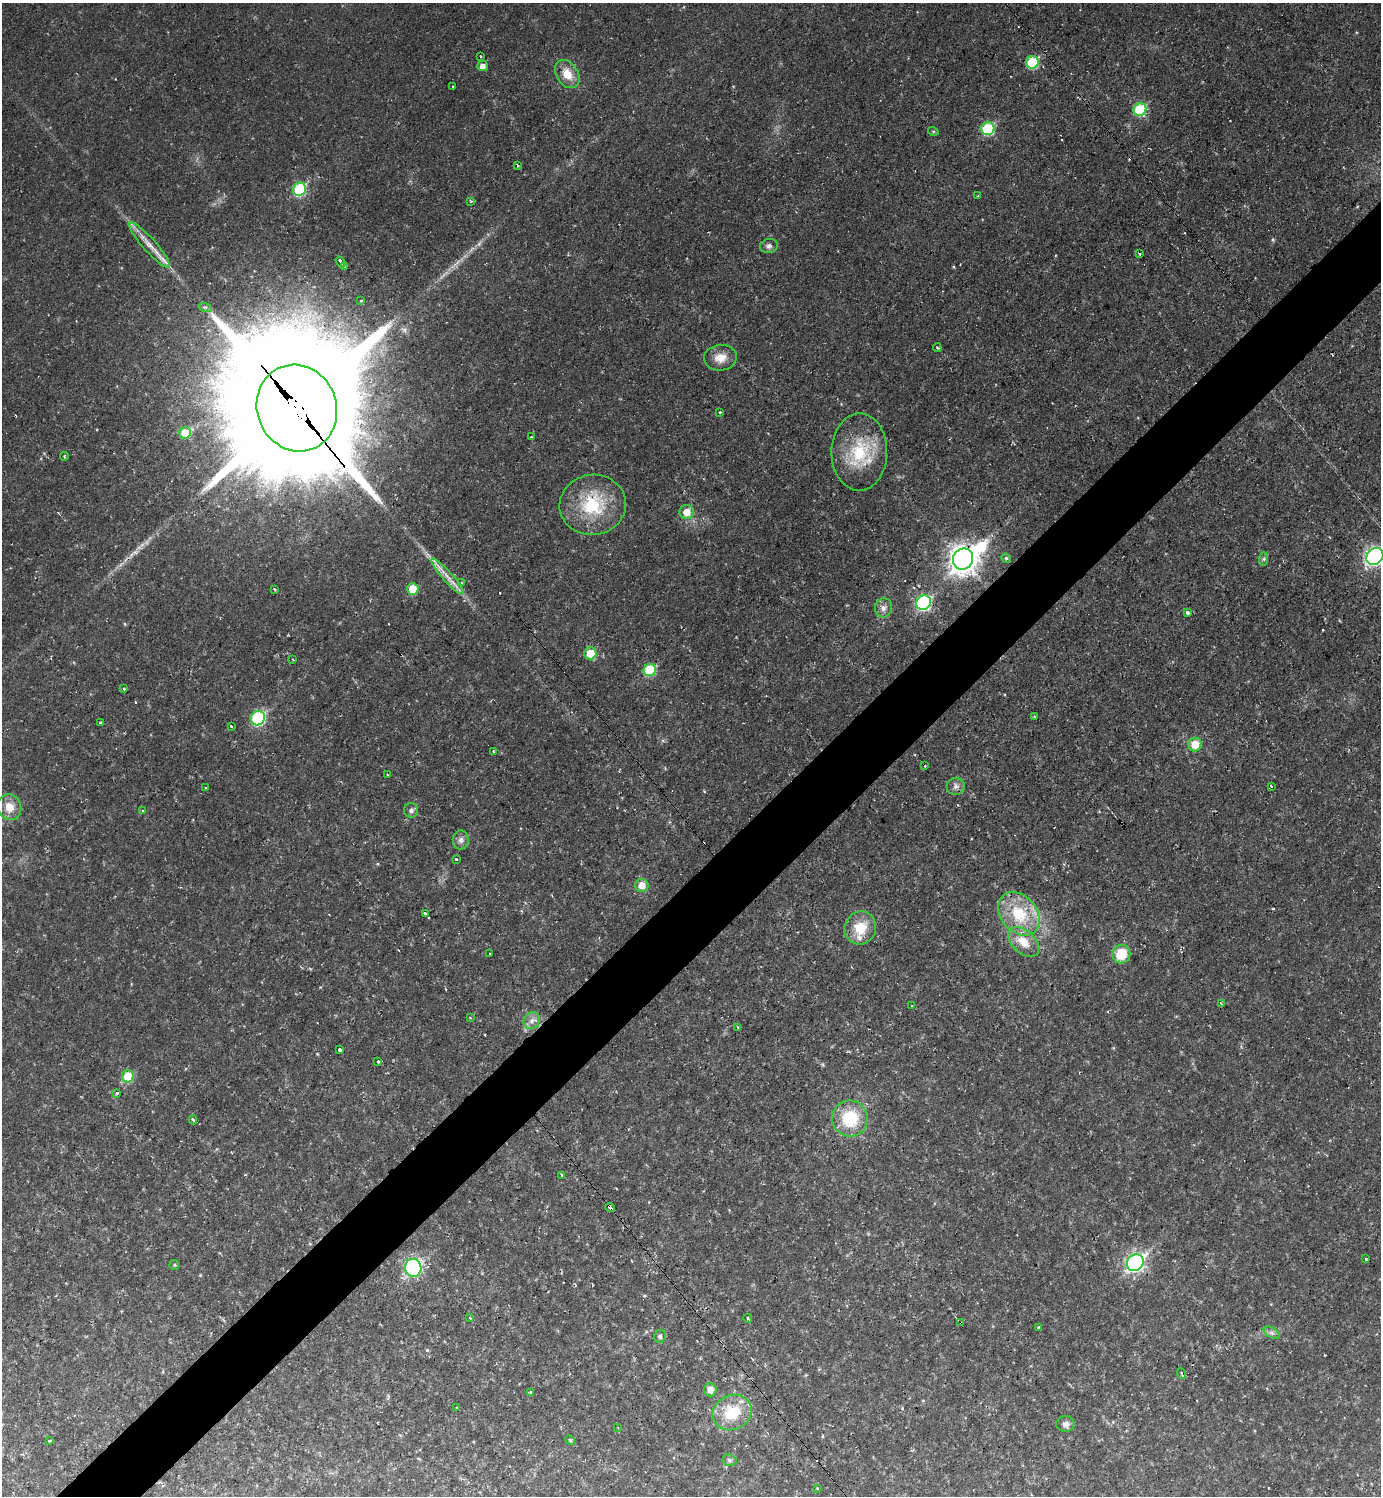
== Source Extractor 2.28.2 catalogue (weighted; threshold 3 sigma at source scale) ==
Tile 7 of 4 x 4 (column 3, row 2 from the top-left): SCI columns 2916-4294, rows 2987-4480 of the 5971 x 5973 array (HDU 1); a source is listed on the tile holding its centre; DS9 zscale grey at full resolution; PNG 1383 x 1498 px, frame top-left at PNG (2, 3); each listed source drawn as its Kron ellipse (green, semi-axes under 4 px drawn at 4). Shown black and unused: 5% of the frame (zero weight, under 2 of 3 exposures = <1% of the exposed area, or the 3 px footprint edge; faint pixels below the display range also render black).
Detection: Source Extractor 2.28.2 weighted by HDU 2 'WHT'; one run over the whole footprint, this tile lists its part. Background 0.04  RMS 0.0078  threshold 0.0352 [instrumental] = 3 sigma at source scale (4.5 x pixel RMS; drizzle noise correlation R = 1.50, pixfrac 1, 0.05/0.05 arcsec/px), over >= 5 px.
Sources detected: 115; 2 inside a brighter object's white glare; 11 cosmic-ray / hot-pixel residue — neither listed nor drawn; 1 inside a brighter listed object's ellipse — not listed separately; the other 101 listed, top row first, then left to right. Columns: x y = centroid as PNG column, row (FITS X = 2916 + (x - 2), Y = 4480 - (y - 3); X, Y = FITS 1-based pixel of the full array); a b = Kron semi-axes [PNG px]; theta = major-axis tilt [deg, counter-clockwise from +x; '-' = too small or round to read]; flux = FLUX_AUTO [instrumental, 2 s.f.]
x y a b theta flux
480 56 3 2 - 0.86
1032 62 6 6 - 40
483 66 5 5 - 4.5
567 74 15 11 -57 12
453 87 3 3 - 2.5
1140 109 7 6 - 46
988 129 6 6 - 53
933 131 5 3 - 0.88
518 165 4 3 - 1.2
299 189 7 6 - 53
978 196 3 2 - 0.8
471 202 4 3 - 0.85
150 245 29 6 -48 11
769 246 9 7 15 2.6
1139 254 4 3 - 0.66
340 262 6 3 -55 5.1
345 267 4 3 - 3.6
361 300 4 3 - 0.89
205 307 7 4 -16 1.5
937 348 4 3 - 1.3
720 358 16 13 4 9.5
297 408 44 39 -68 38000
719 412 3 3 - 1.8
185 433 6 5 - 18
531 437 3 3 - 0.82
859 452 39 28 89 43
64 457 5 3 - 0.85
593 505 33 30 9 44
687 512 7 7 - 9
1375 557 9 7 44 230
1006 558 5 4 - 1.2
963 559 11 9 51 820
1264 559 7 4 89 1.6
447 576 23 5 -48 7.7
462 583 3 3 - 1.1
275 589 3 3 - 0.99
413 589 6 5 - 17
924 603 8 7 - 110
883 608 9 8 - 4.1
1188 613 4 3 - 1.7
590 653 6 6 - 17
293 659 3 2 - 1.3
650 670 6 6 - 37
124 689 3 2 - 1.5
1034 717 3 2 - 0.77
258 718 7 7 - 83
100 722 3 2 - 1.1
231 726 3 3 - 1.4
1195 745 7 6 - 13
493 751 3 2 - 0.63
925 766 3 2 - 0.83
387 774 3 2 - 0.7
956 786 9 8 - 3.5
1271 786 3 2 - 1.4
205 787 3 3 - 1.8
9 807 13 11 -66 10
411 810 7 7 - 2.3
143 811 3 3 - 1.6
461 840 9 8 - 3.5
456 859 3 3 - 1.3
642 885 6 6 - 8.2
425 914 4 3 - 3.2
1019 914 24 18 -50 33
860 928 16 15 - 18
1024 942 18 11 -43 13
490 953 3 2 - 1.1
1121 954 9 9 - 22
1221 1003 3 2 - 1.1
912 1006 3 3 - 0.84
470 1018 3 3 - 1.1
532 1020 9 7 49 4.2
738 1027 3 3 - 1.9
340 1050 4 3 - 6.6
378 1061 3 3 - 1.3
128 1076 6 6 - 31
117 1093 3 3 - 2.9
850 1119 18 18 - 35
193 1120 4 3 - 1.4
562 1175 3 3 - 1.6
610 1208 5 3 - 14
1366 1259 3 3 - 1.1
1135 1263 9 7 45 220
174 1265 5 5 - 0.95
413 1268 9 8 - 130
470 1318 3 3 - 0.57
748 1318 4 3 - 0.89
961 1323 3 3 - 2.4
1039 1328 3 3 - 10
1272 1333 8 5 -31 2.3
660 1336 6 6 - 2.2
1182 1373 6 3 -66 1.2
710 1390 7 6 - 5.5
531 1392 3 3 - 1.5
457 1407 3 2 - 1
732 1413 20 17 26 29
1065 1424 9 8 - 3.4
618 1428 4 2 - 0.56
570 1440 5 4 - 1.5
50 1441 3 3 - 2
730 1460 7 5 -20 1.6
817 1488 3 3 - 1.4
Overlapping masked pixels (flux is a lower limit): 3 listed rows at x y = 297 408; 610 1208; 961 1323
Isophote crosses this tile's border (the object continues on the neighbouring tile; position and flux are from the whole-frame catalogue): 1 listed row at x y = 1375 557